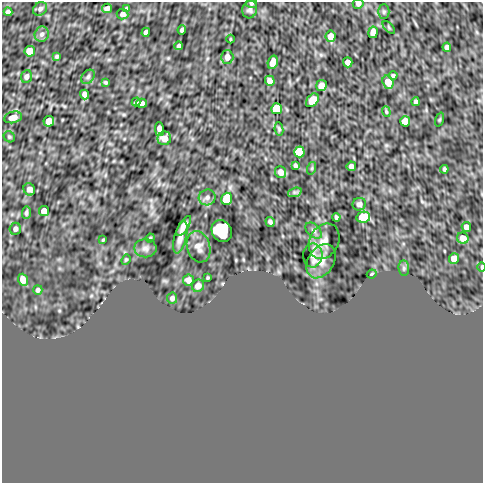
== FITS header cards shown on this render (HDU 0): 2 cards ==
NAXIS1  =                  481
NAXIS2  =                  481

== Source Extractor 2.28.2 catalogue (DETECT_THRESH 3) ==
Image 481 x 481 px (HDU 0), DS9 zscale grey, 1 PNG px = 1 image px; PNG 485 x 485 px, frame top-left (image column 1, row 481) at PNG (2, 2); each listed source drawn as its Kron ellipse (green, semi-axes under 4 px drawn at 4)
Background -1.35e-05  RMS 4.9e-04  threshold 0.00146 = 3 sigma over >= 5 px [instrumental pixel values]
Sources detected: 86; all 86 listed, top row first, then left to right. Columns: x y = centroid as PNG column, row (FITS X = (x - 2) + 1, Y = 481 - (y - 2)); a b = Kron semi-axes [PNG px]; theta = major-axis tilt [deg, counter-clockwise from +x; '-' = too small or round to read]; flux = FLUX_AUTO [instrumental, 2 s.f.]
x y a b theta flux
251 3 5 5 - 0.067
358 4 5 5 - 0.12
107 8 5 4 - 0.14
127 8 4 4 - 0.059
40 9 7 6 - 0.097
250 10 9 7 75 0.11
8 12 4 4 - 0.092
384 12 7 5 90 0.061
123 14 6 5 - 0.13
389 27 8 3 -46 0.033
182 30 4 3 - 0.078
146 32 4 4 - 0.11
373 32 5 5 - 0.32
42 34 8 7 - 0.11
331 36 6 5 - 0.48
230 39 4 3 - 0.029
179 46 4 3 - 0.065
447 47 4 4 - 0.11
30 51 5 5 - 1.2
57 56 4 3 - 0.054
227 57 7 6 - 0.22
273 62 7 5 72 0.35
348 62 5 4 - 0.26
393 75 4 4 - 0.053
26 76 6 5 - 0.11
88 77 8 5 48 0.079
270 81 5 4 - 0.24
105 82 4 3 - 0.045
388 82 7 5 -71 0.54
321 85 5 5 - 0.18
85 94 5 4 - 0.16
312 100 7 5 50 0.38
136 102 4 3 - 0.063
416 102 4 4 - 0.088
142 103 5 4 - 0.17
277 109 5 5 - 5.5
386 112 5 4 - 0.04
13 117 9 5 13 0.35
439 120 7 3 71 0.034
49 121 5 5 - 1.1
405 121 5 5 - 0.62
159 129 7 4 -89 0.21
279 129 7 4 -79 0.054
9 137 6 5 - 0.049
164 138 7 6 - 0.31
299 152 5 5 - 4.8
295 165 4 3 - 0.074
351 166 5 4 - 0.15
312 168 6 4 72 0.041
444 169 4 3 - 0.053
280 172 6 5 - 0.22
29 189 6 5 - 0.19
295 192 7 4 18 0.068
207 197 8 7 - 0.12
227 199 6 5 - 2.1
359 204 7 6 - 0.11
44 211 5 5 - 0.48
26 213 6 4 88 0.074
336 217 4 3 - 0.058
363 217 7 5 10 1.9
270 222 5 3 - 0.089
184 226 11 4 58 0.17
466 227 5 4 - 0.26
15 229 6 5 - 0.11
222 231 11 9 -59 4
314 231 9 6 -44 0.099
180 237 17 6 76 0.21
150 238 4 4 - 0.036
463 238 6 5 - 0.37
103 240 3 2 - 0.03
324 241 18 14 62 0.38
198 247 16 11 -74 0.25
145 248 11 9 0 0.15
313 255 12 9 87 0.19
454 259 5 5 - 0.39
126 260 5 4 - 0.042
321 261 18 13 58 0.47
482 267 5 2 - 0.044
404 268 8 5 -84 0.071
372 274 5 3 - 0.045
208 278 3 2 - 0.032
23 280 6 5 - 0.33
188 280 5 5 - 0.19
198 286 6 6 - 0.22
38 290 5 4 - 0.088
172 298 5 5 - 0.11
At the frame edge (FLAGS 8, measured only in part): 3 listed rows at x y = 251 3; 358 4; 482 267